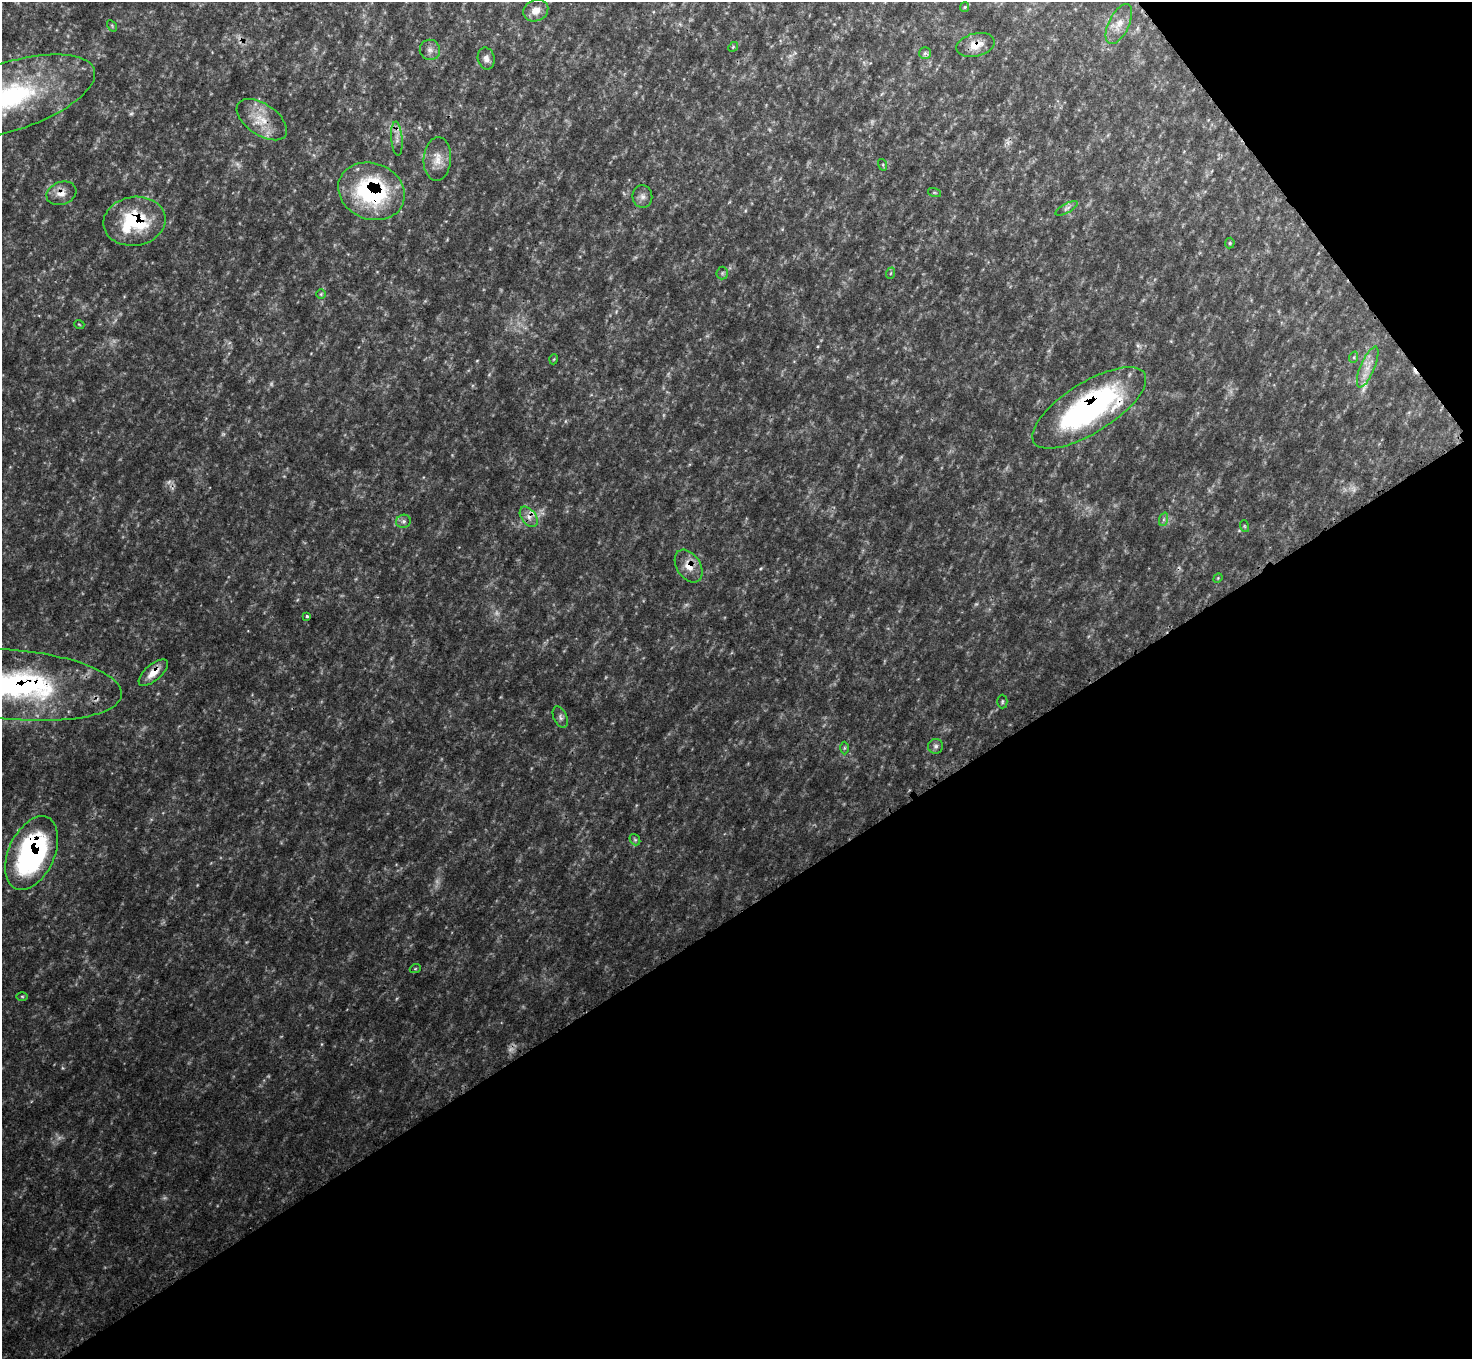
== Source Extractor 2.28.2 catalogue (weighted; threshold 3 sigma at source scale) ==
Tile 12 of 4 x 4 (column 4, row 3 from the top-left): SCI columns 4425-5894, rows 1532-2888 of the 5912 x 5912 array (HDU 1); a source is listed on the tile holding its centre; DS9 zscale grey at full resolution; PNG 1474 x 1361 px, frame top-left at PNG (2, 2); each listed source drawn as its Kron ellipse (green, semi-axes under 4 px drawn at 4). Shown black and unused: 36% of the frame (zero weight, under 3 of 4 exposures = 1% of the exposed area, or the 3 px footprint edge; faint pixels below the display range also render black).
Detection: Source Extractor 2.28.2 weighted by HDU 2 'WHT'; one run over the whole footprint, this tile lists its part. Background 0.146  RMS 0.0053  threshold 0.0238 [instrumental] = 3 sigma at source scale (4.5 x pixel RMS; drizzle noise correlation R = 1.50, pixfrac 1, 0.05/0.05 arcsec/px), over >= 5 px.
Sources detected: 64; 15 too faint to see at this stretch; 2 cosmic-ray / hot-pixel residue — neither listed nor drawn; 1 inside a brighter listed object's ellipse — not listed separately; the other 46 listed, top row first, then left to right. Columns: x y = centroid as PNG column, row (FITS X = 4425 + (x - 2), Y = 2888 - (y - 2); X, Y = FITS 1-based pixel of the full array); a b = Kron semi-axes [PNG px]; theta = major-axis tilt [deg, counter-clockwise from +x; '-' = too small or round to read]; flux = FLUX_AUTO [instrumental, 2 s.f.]
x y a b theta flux
965 7 5 4 - 0.68
536 10 13 10 26 5.5
1119 24 22 10 63 5.9
112 26 6 4 -57 0.61
976 45 19 11 14 7.5
733 47 5 4 - 0.6
430 50 10 10 - 3.1
925 53 6 5 - 1.3
486 59 11 8 -78 2.9
8 97 91 34 18 110
262 120 29 15 -34 14
397 139 17 5 -85 3.3
437 159 22 13 86 7.6
883 165 6 4 -73 0.62
371 191 34 28 -21 74
934 192 7 3 -19 0.6
61 193 15 11 20 5.4
642 197 11 10 - 2.9
1067 208 12 4 30 1.7
134 221 31 24 9 41
1230 243 5 5 - 0.72
722 273 6 6 - 1.2
891 273 6 3 70 0.59
321 294 5 5 - 0.76
79 324 5 3 - 0.44
1354 357 6 3 72 0.7
554 359 5 3 - 0.47
1368 367 22 7 67 5.6
1089 408 65 25 32 130
529 517 11 7 -53 3.6
1164 519 7 4 71 1.2
403 521 7 6 - 1.6
1244 526 6 3 -71 0.59
689 566 18 12 -57 7.5
1218 578 5 4 - 0.5
307 616 3 3 - 0.95
153 673 18 8 41 7
15 685 107 34 -5 140
1002 702 7 5 89 0.93
560 717 11 6 -66 2.1
936 746 7 7 - 1.6
844 748 6 4 89 0.71
635 840 6 5 - 0.84
32 853 39 23 65 120
415 969 5 3 - 0.63
22 996 6 4 -1 0.73
Overlapping masked pixels (flux is a lower limit): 11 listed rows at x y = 976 45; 262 120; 371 191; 61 193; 134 221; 1089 408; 529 517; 689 566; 153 673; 15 685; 32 853
Isophote crosses this tile's border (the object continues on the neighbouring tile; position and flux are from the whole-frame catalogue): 2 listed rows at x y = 8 97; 15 685